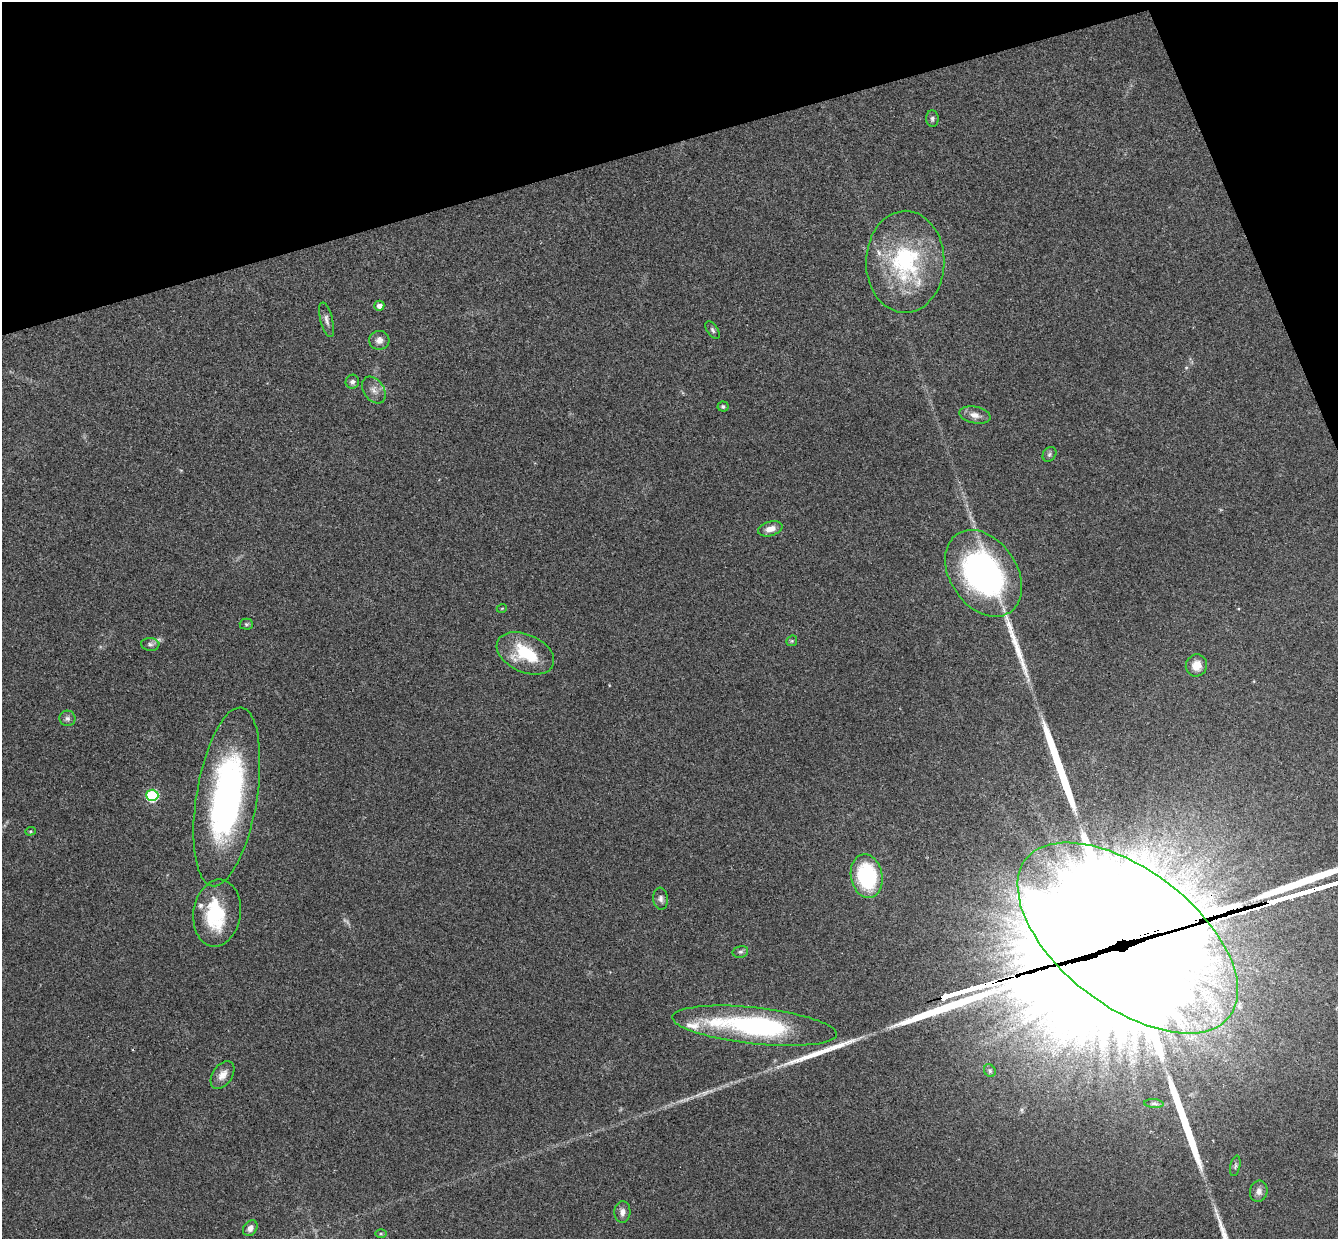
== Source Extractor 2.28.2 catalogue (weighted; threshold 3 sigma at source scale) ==
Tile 3 of 4 x 4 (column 3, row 1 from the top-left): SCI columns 2731-4066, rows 3882-5118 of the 5460 x 5411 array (HDU 1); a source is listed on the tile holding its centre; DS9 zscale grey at full resolution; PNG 1340 x 1241 px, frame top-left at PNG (2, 2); each listed source drawn as its Kron ellipse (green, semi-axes under 4 px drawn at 4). Shown black and unused: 14% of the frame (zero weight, under 3 of 4 exposures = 6% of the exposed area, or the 3 px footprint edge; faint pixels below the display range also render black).
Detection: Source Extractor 2.28.2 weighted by HDU 2 'WHT'; one run over the whole footprint, this tile lists its part. Background 0.063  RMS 0.0051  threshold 0.023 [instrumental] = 3 sigma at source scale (4.5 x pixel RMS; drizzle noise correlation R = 1.50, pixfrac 1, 0.05/0.05 arcsec/px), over >= 5 px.
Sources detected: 61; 2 too faint to see at this stretch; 8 inside a brighter object's white glare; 1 cosmic-ray / hot-pixel residue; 7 long thin detections or spike segments (spike, bleed or trail) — neither listed nor drawn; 6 inside a brighter listed object's ellipse — not listed separately; the other 37 listed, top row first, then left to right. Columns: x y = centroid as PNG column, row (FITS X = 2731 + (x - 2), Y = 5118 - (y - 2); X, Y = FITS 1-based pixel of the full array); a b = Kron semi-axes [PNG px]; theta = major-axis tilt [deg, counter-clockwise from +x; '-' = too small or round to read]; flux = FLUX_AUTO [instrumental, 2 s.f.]
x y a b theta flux
932 119 8 6 -86 1.3
905 262 51 39 89 59
379 306 5 5 - 2.8
326 320 18 6 -75 2.6
713 330 10 5 -54 1.2
379 340 10 9 - 3.1
352 382 7 6 - 1.7
374 390 15 10 -55 3.7
723 406 5 5 - 1
975 415 16 8 -12 3.9
1049 454 8 6 53 1.3
770 529 12 7 16 4.4
984 573 47 33 -56 130
502 608 5 3 - 0.4
246 624 6 5 - 0.77
792 641 6 5 - 0.67
150 644 9 6 -4 1.6
525 653 30 19 -24 25
1196 665 11 10 - 5.7
67 718 8 8 - 1.7
152 795 6 6 - 51
227 797 90 30 81 160
30 831 5 4 - 0.6
867 876 22 16 -79 46
661 899 11 7 -84 2
217 913 34 23 82 31
1128 938 129 68 -38 35000
740 952 8 5 13 1.2
754 1026 83 18 -6 94
990 1071 7 5 -59 1.1
222 1075 15 9 56 4.6
1154 1104 10 4 -4 1
1235 1166 10 5 78 1.3
1259 1191 11 8 74 2.7
622 1212 11 8 85 2.6
250 1228 8 6 54 2.6
381 1233 6 4 0 0.7
Overlapping masked pixels (flux is a lower limit): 1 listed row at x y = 1128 938